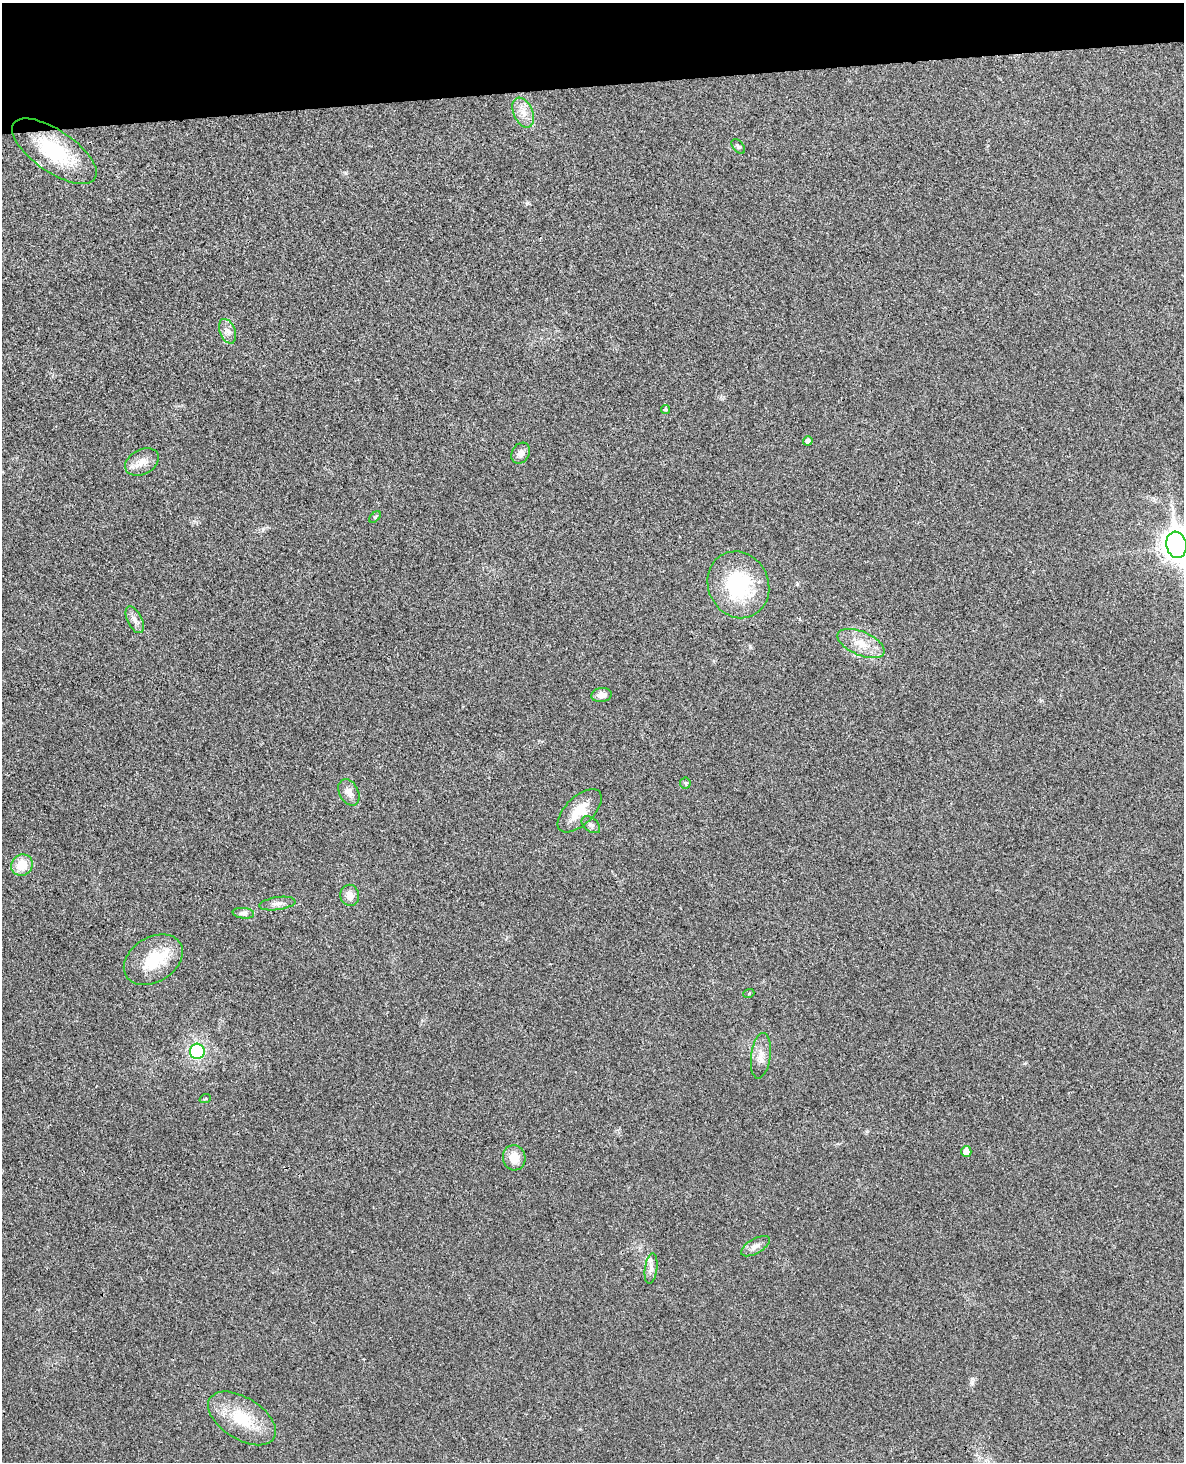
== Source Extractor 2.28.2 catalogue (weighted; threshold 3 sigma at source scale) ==
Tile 3 of 4 x 3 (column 3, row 1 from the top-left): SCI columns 2423-3604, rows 3067-4526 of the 4844 x 4780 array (HDU 1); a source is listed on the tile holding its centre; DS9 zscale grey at full resolution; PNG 1186 x 1464 px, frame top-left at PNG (2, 3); each listed source drawn as its Kron ellipse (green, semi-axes under 4 px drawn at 4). Shown black and unused: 6% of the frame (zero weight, under 3 of 4 exposures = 6% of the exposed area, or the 3 px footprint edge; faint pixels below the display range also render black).
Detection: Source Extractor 2.28.2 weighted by HDU 2 'WHT'; one run over the whole footprint, this tile lists its part. Background 0.0217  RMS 0.0058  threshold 0.0262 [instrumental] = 3 sigma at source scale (4.5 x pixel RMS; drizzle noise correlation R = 1.50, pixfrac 1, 0.05/0.05 arcsec/px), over >= 5 px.
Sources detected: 33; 1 inside a brighter listed object's ellipse — not listed separately; the other 32 listed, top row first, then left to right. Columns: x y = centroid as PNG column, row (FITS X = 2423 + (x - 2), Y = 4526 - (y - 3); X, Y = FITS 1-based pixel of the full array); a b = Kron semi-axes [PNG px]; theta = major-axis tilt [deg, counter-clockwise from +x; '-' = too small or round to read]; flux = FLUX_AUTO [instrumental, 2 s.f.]
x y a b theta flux
523 113 16 9 -66 6.5
738 146 8 5 -48 1.2
54 151 49 21 -34 42
227 331 13 8 -69 3.5
666 409 4 4 - 0.96
808 441 5 4 - 2.3
521 453 11 8 59 3.3
142 462 18 12 27 6.8
375 517 7 4 45 0.8
1176 545 13 10 -80 780
738 585 34 30 -65 50
135 620 14 7 -63 3.3
861 644 25 11 -23 11
601 695 10 7 9 4
685 783 5 5 - 0.86
349 792 14 9 -62 4.3
580 811 27 14 44 12
591 825 11 6 -39 1.8
22 865 11 10 - 11
350 895 11 9 -78 4.5
277 903 18 6 8 3.3
243 913 11 5 -6 1.8
153 960 32 22 32 26
749 993 5 3 - 0.6
197 1051 8 7 - 43
761 1056 23 9 83 6.4
205 1099 6 3 18 0.65
966 1152 5 5 - 6.2
514 1158 13 11 -78 8.7
755 1246 16 7 30 3.4
651 1269 15 6 83 3.2
242 1418 38 21 -32 24
Isophote crosses this tile's border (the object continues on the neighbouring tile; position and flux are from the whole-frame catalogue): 1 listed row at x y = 1176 545
Unlisted compact peaks at least as high as the median listed source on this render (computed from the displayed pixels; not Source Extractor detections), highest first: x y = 972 1383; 346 173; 263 529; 527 203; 750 646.